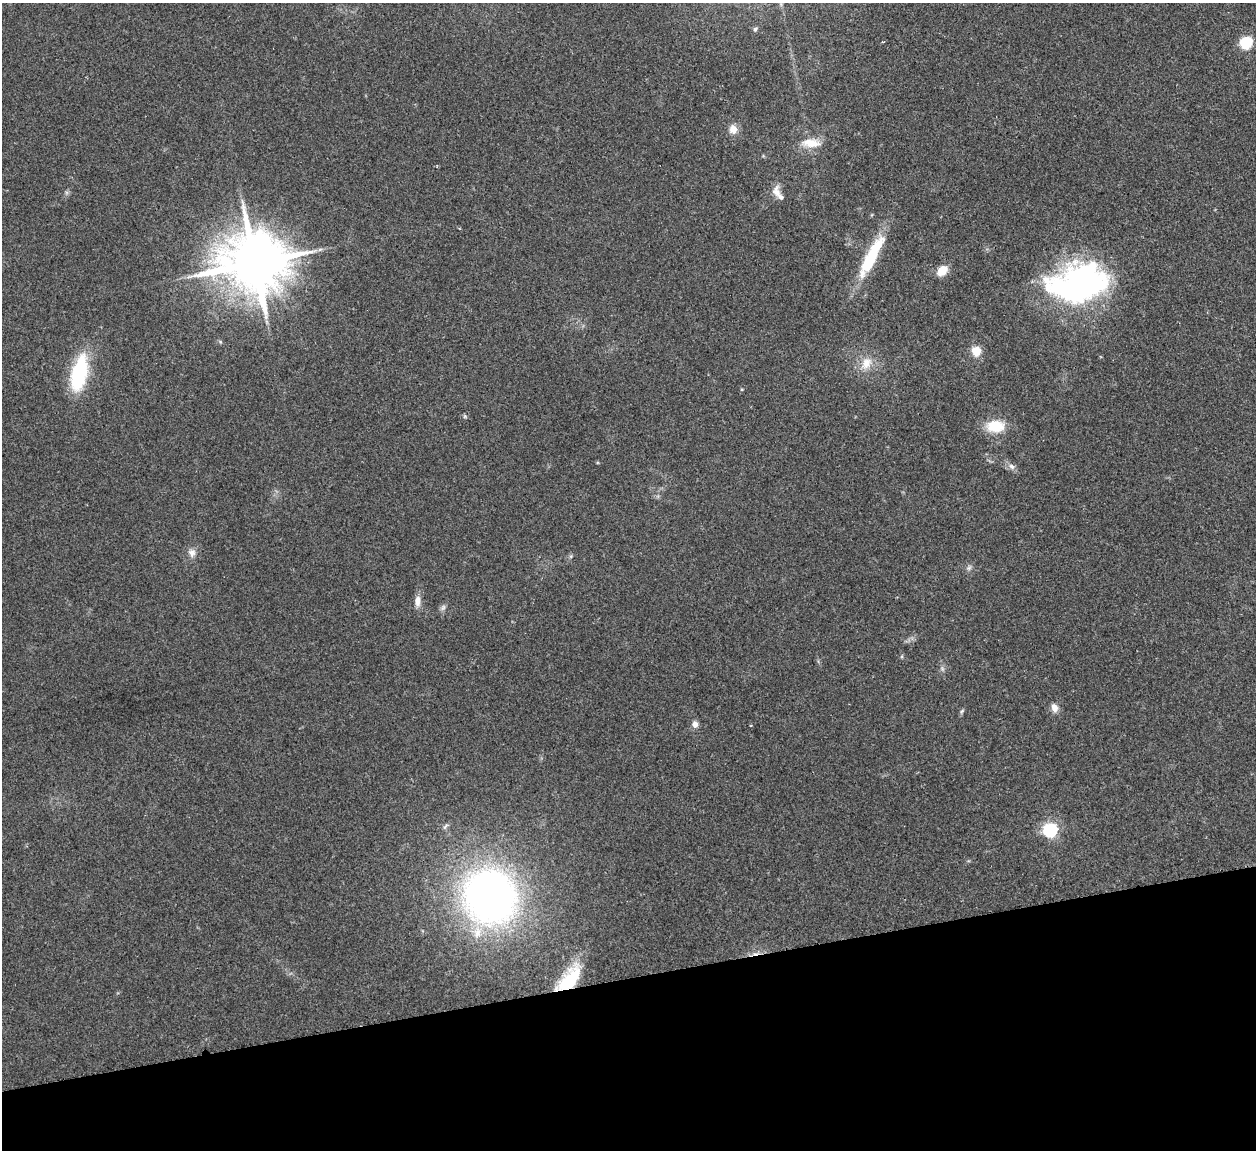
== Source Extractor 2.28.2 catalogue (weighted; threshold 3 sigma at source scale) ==
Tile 14 of 4 x 4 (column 2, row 4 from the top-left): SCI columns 1311-2564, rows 163-1310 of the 5132 x 5030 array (HDU 1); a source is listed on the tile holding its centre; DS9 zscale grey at full resolution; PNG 1258 x 1152 px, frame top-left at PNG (2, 3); no overlay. Shown black and unused: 15% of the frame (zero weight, under 2 of 3 exposures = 3% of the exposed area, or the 3 px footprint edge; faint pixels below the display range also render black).
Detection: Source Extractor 2.28.2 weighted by HDU 2 'WHT'; one run over the whole footprint, this tile lists its part. Background 0.176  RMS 0.011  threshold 0.0488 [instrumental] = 3 sigma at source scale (4.5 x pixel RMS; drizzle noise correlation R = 1.50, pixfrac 1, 0.05/0.05 arcsec/px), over >= 5 px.
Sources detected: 28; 3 inside a brighter object's white glare — not listed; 1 inside a brighter listed object's ellipse — not listed separately; the other 24 listed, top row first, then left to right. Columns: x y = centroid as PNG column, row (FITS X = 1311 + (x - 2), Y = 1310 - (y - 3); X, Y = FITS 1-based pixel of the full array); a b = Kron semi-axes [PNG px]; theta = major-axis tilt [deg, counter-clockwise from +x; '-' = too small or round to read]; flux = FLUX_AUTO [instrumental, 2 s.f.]
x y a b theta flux
755 29 6 5 - 2.2
1246 43 14 12 42 26
733 129 12 11 - 9.1
811 143 23 10 -3 19
776 191 16 10 -87 9.1
871 259 48 14 62 57
255 263 19 15 6 8500
942 271 12 9 44 16
1079 283 60 37 13 310
976 351 8 8 - 18
866 363 19 14 58 16
80 371 37 19 72 75
995 426 22 14 -1 28
1012 466 9 7 -44 4.5
192 553 11 10 - 6.7
969 568 7 4 71 2.3
418 601 15 8 89 7.6
443 607 9 6 63 3.2
1054 707 10 7 -67 7.3
962 711 8 4 54 1.9
695 724 7 6 - 6.6
1050 830 6 6 - 250
490 897 49 45 -54 610
566 984 30 19 64 42
Overlapping masked pixels (flux is a lower limit): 1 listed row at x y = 566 984